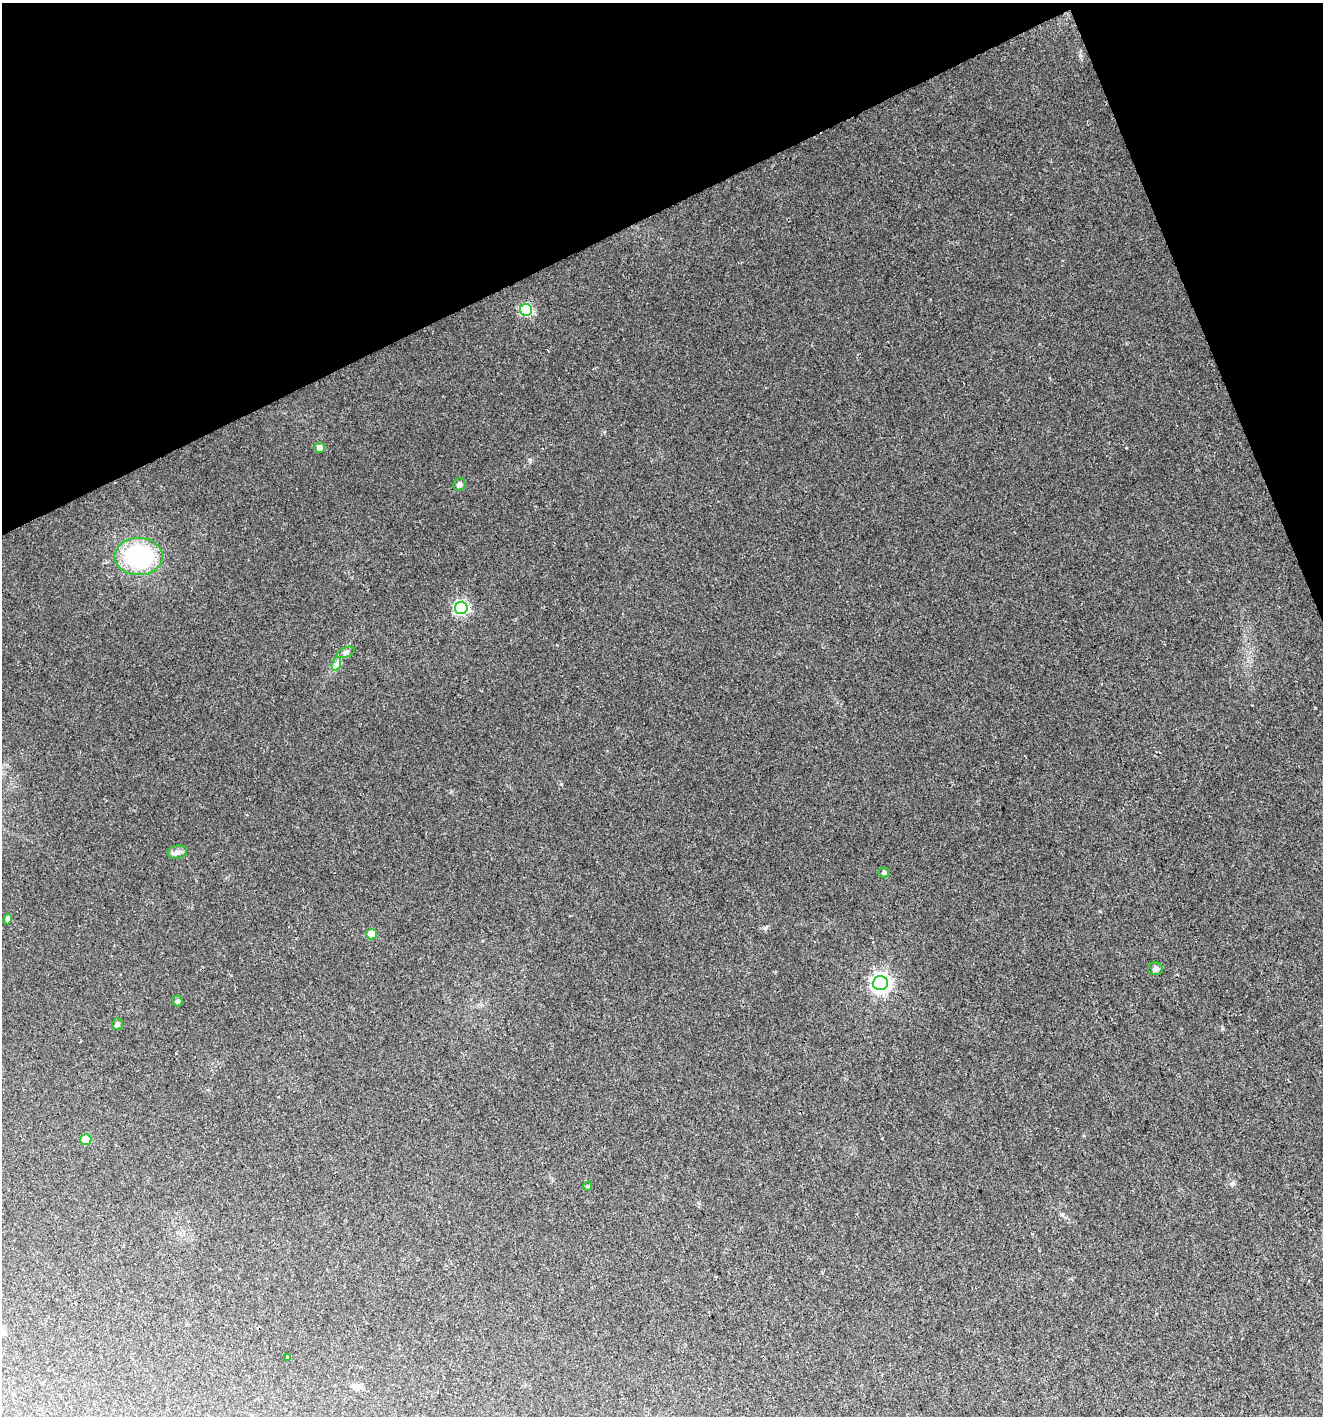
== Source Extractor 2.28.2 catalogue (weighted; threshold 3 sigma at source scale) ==
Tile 3 of 4 x 4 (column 3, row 1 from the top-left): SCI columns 2732-4052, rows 4244-5657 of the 5518 x 5657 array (HDU 1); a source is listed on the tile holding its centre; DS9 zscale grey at full resolution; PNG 1325 x 1418 px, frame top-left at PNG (2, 3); each listed source drawn as its Kron ellipse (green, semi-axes under 4 px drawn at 4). Shown black and unused: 20% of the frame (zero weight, under 2 of 3 exposures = <1% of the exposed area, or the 3 px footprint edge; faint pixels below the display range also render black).
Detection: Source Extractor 2.28.2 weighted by HDU 2 'WHT'; one run over the whole footprint, this tile lists its part. Background 0.0377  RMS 0.0054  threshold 0.0243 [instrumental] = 3 sigma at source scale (4.5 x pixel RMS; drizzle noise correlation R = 1.50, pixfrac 1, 0.0396/0.0396 arcsec/px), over >= 5 px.
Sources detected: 18; all 18 listed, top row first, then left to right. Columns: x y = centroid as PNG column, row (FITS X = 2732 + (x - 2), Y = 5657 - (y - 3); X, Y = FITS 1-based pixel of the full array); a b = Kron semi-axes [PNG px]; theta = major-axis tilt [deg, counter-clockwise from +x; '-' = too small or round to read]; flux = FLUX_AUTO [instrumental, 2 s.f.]
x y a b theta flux
526 310 6 6 - 54
320 448 5 5 - 2.7
459 485 6 6 - 1.2
139 557 24 18 -1 53
461 608 6 6 - 87
346 652 9 5 22 1.3
336 664 7 4 71 1.3
177 852 10 6 11 1.9
884 872 5 5 - 1.2
7 919 5 4 - 2.5
372 934 5 5 - 8.2
1156 969 7 6 - 1.4
880 983 7 7 - 220
178 1001 5 5 - 1.6
117 1024 6 5 - 1.4
86 1139 5 5 - 13
588 1186 4 3 - 0.4
288 1357 4 3 - 0.76
Unlisted compact peaks at least as high as the median listed source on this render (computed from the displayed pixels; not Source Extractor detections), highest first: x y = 765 928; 1126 448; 1232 1183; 1080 56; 561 784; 530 460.